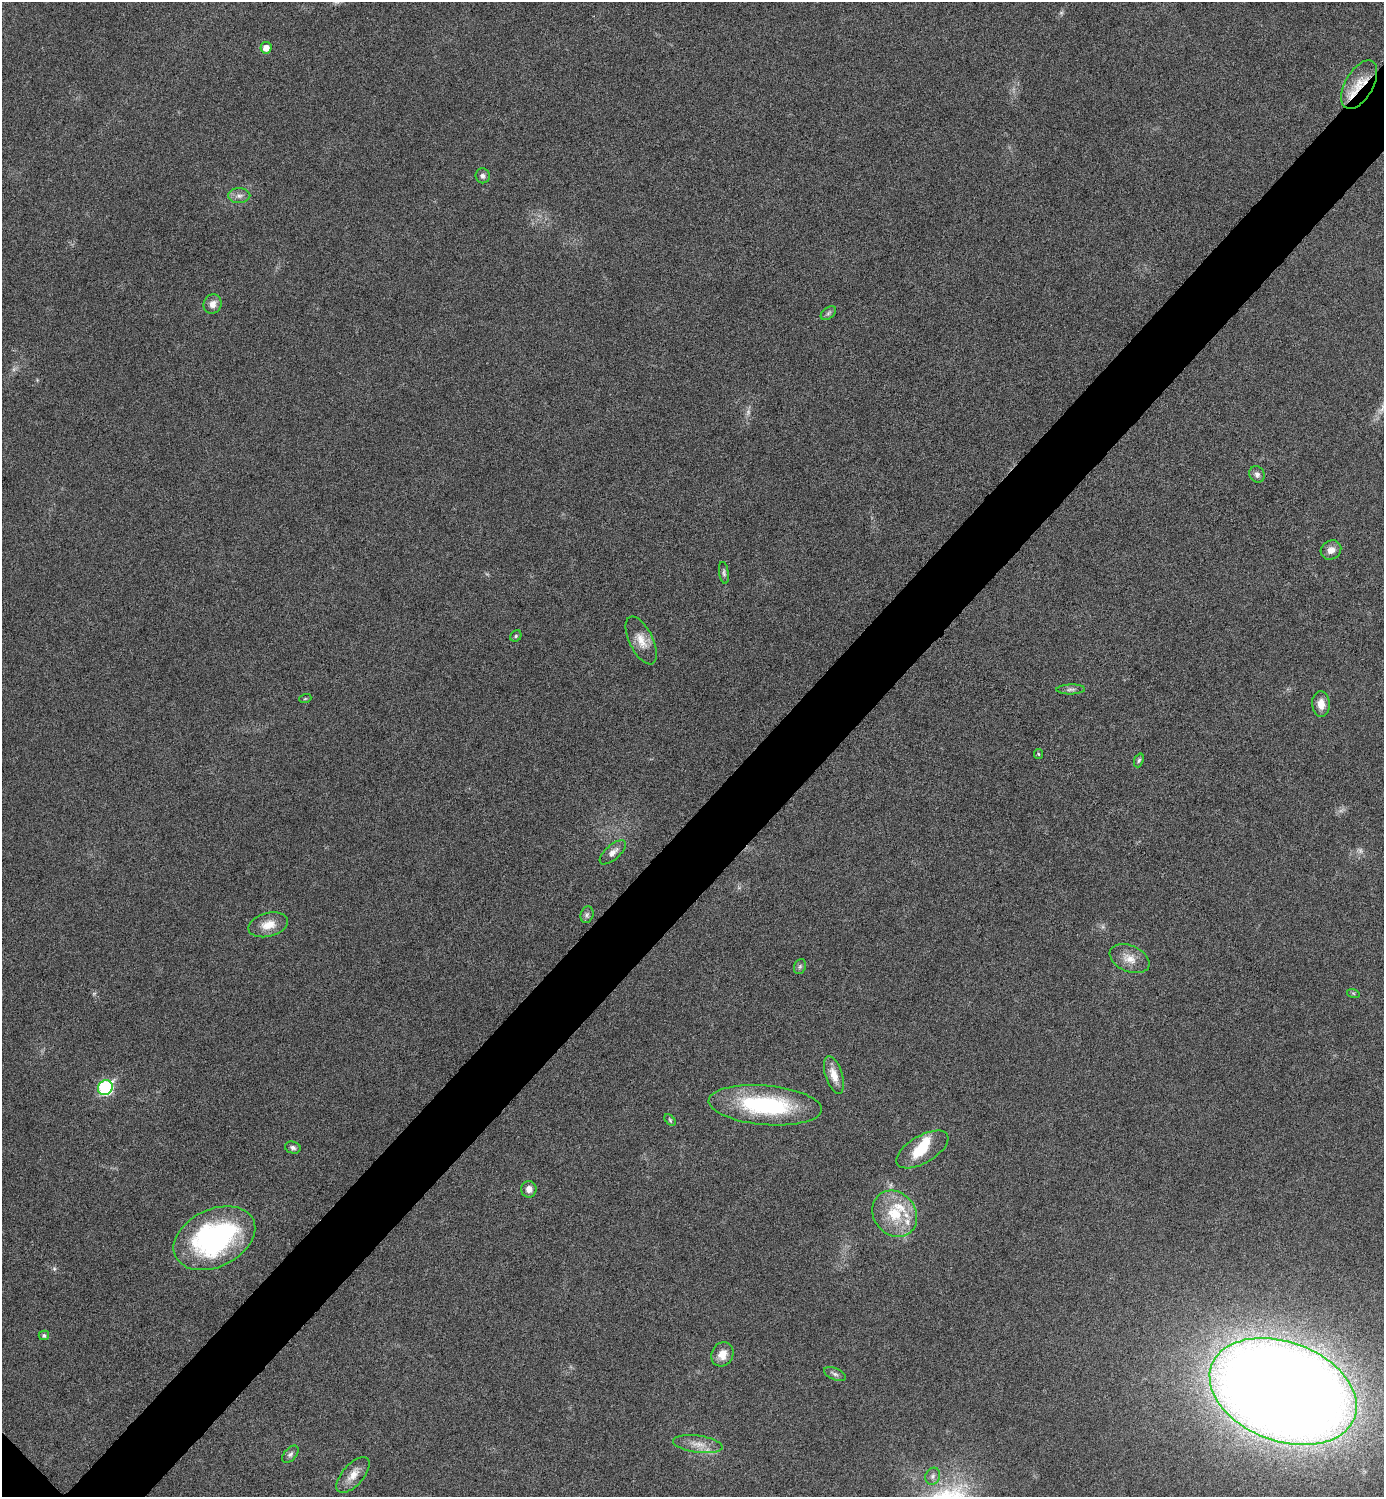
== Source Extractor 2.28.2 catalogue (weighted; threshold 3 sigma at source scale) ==
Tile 10 of 4 x 4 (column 2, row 3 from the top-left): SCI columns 1542-2923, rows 1501-2995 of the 5987 x 5987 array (HDU 1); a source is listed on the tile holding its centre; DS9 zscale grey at full resolution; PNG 1386 x 1499 px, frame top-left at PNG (2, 2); each listed source drawn as its Kron ellipse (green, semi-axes under 4 px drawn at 4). Shown black and unused: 5% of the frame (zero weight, under 4 of 8 exposures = <1% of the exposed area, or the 3 px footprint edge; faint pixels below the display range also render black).
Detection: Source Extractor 2.28.2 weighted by HDU 2 'WHT'; one run over the whole footprint, this tile lists its part. Background 0.0326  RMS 0.0037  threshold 0.0151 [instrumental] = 3 sigma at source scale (4.09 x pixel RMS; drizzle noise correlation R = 1.36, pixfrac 0.8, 0.05/0.05 arcsec/px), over >= 5 px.
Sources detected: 47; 3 too faint to see at this stretch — neither listed nor drawn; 5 inside a brighter listed object's ellipse — not listed separately; the other 39 listed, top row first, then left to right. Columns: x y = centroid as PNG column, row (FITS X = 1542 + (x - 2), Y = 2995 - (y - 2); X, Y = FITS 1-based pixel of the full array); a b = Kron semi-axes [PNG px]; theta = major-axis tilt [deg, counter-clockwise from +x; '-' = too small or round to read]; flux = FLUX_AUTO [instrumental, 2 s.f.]
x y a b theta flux
266 48 5 5 - 2.9
1359 85 27 14 61 7.6
483 176 7 7 - 1.1
239 196 11 7 0 1.7
212 304 10 8 65 2.4
828 313 8 5 37 0.88
1257 474 8 7 - 1.4
1331 550 11 9 34 2.3
724 573 11 5 -82 0.84
516 636 6 5 - 0.58
641 640 26 11 -64 5.1
1071 689 14 5 1 1.2
305 699 6 4 19 0.42
1321 704 13 9 -86 3.6
1038 754 5 4 - 0.41
1139 760 7 4 69 0.6
613 852 16 7 42 2.2
587 915 8 6 73 1
268 925 20 11 15 5.1
1129 959 21 13 -23 4.5
800 967 8 5 69 0.76
1353 993 6 4 -18 0.45
834 1075 20 8 -72 4.5
105 1088 8 7 - 43
765 1105 56 19 -5 40
670 1120 7 4 -46 0.53
293 1148 8 6 -16 0.98
922 1149 29 13 30 9.6
529 1189 8 7 - 2.2
895 1214 24 21 -50 13
214 1238 43 28 26 68
44 1335 5 5 - 0.79
722 1354 12 10 62 3.9
835 1374 11 5 -23 1
1283 1391 76 49 -20 1100
698 1444 25 8 -8 4.2
290 1454 10 6 49 1.1
353 1475 22 10 48 4.1
933 1476 9 7 65 1.2
Overlapping masked pixels (flux is a lower limit): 1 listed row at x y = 1359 85